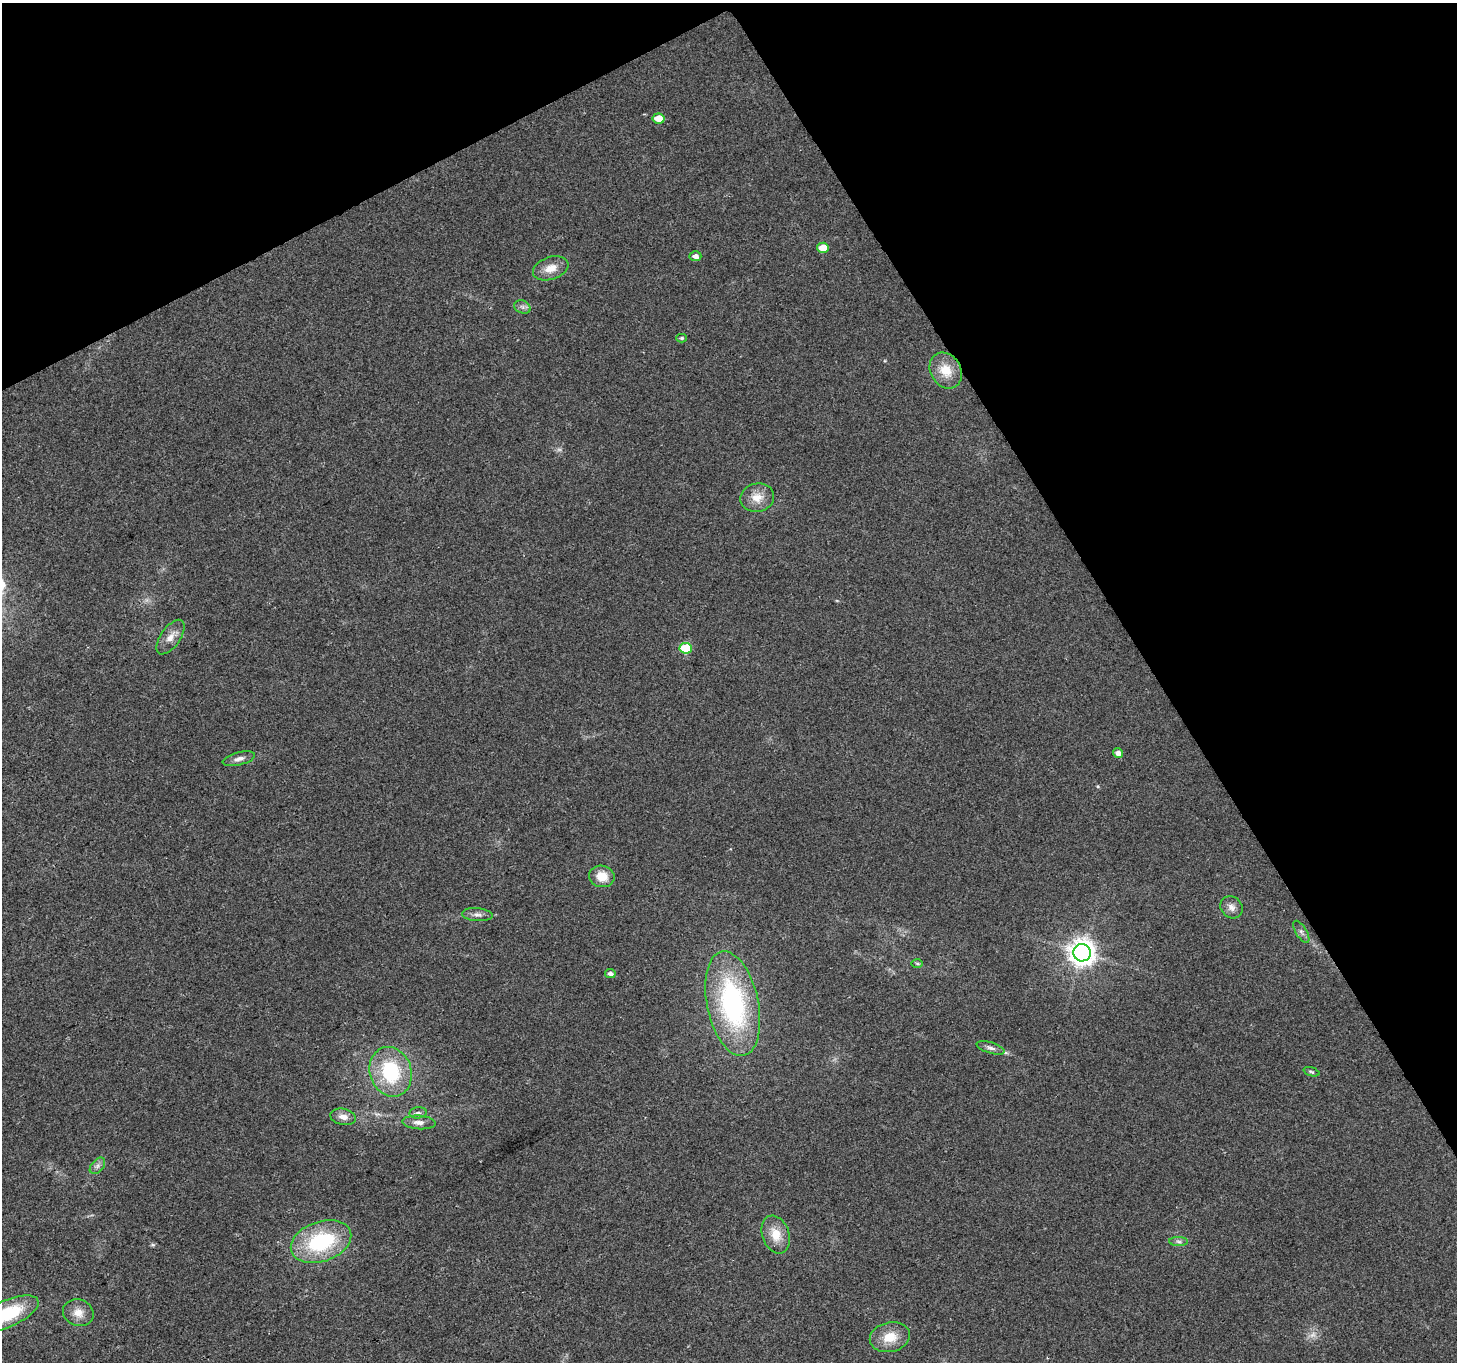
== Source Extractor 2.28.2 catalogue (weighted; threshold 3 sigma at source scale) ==
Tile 3 of 4 x 4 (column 3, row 1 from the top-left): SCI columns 2909-4363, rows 4186-5545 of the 5820 x 5713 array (HDU 1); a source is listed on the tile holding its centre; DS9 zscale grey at full resolution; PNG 1459 x 1364 px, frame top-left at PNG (2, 3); each listed source drawn as its Kron ellipse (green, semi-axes under 4 px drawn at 4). Shown black and unused: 28% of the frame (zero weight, under 2 of 3 exposures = <1% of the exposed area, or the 3 px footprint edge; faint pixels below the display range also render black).
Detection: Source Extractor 2.28.2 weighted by HDU 2 'WHT'; one run over the whole footprint, this tile lists its part. Background 0.0337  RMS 0.0077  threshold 0.0345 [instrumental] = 3 sigma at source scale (4.5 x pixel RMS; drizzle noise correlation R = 1.50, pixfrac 1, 0.0396/0.0396 arcsec/px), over >= 5 px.
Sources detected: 35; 2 too faint to see at this stretch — neither listed nor drawn; the other 33 listed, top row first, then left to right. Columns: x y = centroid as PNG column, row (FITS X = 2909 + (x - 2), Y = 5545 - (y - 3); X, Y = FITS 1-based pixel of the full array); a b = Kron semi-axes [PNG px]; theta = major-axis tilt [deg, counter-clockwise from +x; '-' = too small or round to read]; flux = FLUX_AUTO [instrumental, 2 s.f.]
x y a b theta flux
658 119 6 5 - 13
823 248 6 5 - 14
695 256 6 5 - 3.3
551 268 18 11 19 9.7
522 307 8 6 -22 2.7
682 338 5 4 - 1.1
946 371 19 15 -59 16
757 498 17 14 13 11
170 637 20 9 55 7.4
686 648 6 5 - 38
1118 753 5 4 - 3.7
239 759 16 6 14 4
602 876 13 11 -11 12
1231 907 12 10 -45 4.8
477 915 15 6 -5 3.9
1301 932 12 5 -58 2.6
1082 953 9 8 - 870
917 963 6 4 -2 1.1
610 974 5 4 - 2.9
733 1004 53 25 -78 130
991 1048 14 5 -17 3.2
391 1072 25 21 -72 55
1311 1072 8 4 -18 1.2
418 1113 8 5 7 2.3
343 1117 13 8 -11 5.4
419 1122 17 7 -4 5.3
97 1166 9 6 49 2.8
776 1234 19 13 -70 14
1179 1241 9 4 -1 2.1
321 1242 31 20 19 70
78 1313 15 13 -22 8.8
7 1314 34 13 24 46
890 1337 20 14 13 15
Isophote crosses this tile's border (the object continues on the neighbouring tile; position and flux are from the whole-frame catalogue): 1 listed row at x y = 7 1314